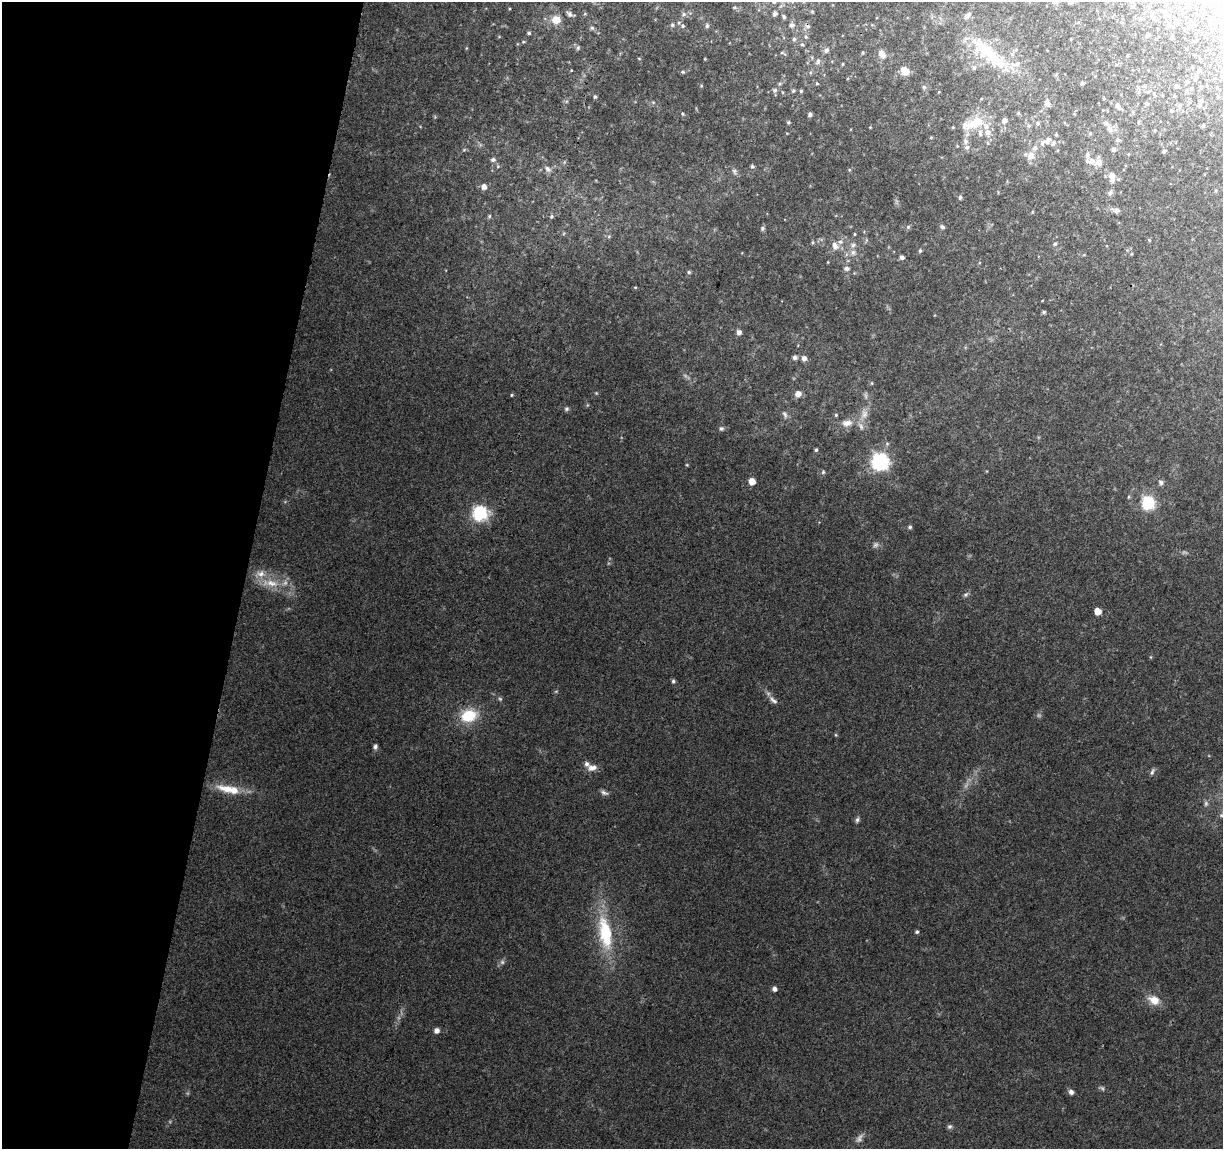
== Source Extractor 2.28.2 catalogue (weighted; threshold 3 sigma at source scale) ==
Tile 9 of 4 x 4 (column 1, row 3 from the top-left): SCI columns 1-1221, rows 1372-2518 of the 4891 x 5096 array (HDU 1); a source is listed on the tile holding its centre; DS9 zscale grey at full resolution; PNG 1225 x 1151 px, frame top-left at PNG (2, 2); no overlay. Shown black and unused: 20% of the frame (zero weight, under 3 of 4 exposures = <1% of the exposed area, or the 3 px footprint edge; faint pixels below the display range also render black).
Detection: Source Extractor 2.28.2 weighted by HDU 2 'WHT'; one run over the whole footprint, this tile lists its part. Background 0.0914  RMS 0.0061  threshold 0.0273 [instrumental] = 3 sigma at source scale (4.5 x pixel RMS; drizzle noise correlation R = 1.50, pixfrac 1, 0.0396/0.0396 arcsec/px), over >= 5 px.
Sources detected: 199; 11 too faint to see at this stretch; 1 cosmic-ray / hot-pixel residue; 1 long thin detection or spike segment (spike, bleed or trail) — not listed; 23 inside a brighter listed object's ellipse — not listed separately; the other 163 listed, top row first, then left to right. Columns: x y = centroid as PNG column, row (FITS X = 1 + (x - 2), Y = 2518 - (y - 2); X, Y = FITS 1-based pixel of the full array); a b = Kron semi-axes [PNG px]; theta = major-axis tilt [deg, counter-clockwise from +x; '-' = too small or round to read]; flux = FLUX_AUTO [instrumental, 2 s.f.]
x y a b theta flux
1070 2 7 4 -9 1.1
1130 2 6 5 - 0.85
1188 5 8 6 -59 1.6
734 7 5 4 - 0.67
1217 8 5 4 - 0.81
812 11 5 4 - 0.64
570 14 8 5 -30 2.1
585 14 5 3 - 0.61
684 14 7 6 - 1.6
775 14 6 5 - 1.9
784 16 6 4 -53 1.1
967 16 11 6 38 2.5
1153 17 10 6 -71 2.2
556 20 9 8 - 8
1176 21 12 6 -56 2.4
672 25 6 5 - 1.2
791 25 7 7 - 2.3
1169 25 7 7 - 2.3
683 26 6 5 - 1.2
707 26 6 5 - 1.2
592 28 6 5 - 1.2
529 33 5 4 - 0.95
1148 35 7 4 52 0.99
806 37 6 5 - 1.2
1172 37 5 4 - 0.86
794 39 5 5 - 1.3
1071 39 3 2 - 0.39
1221 39 5 3 - 0.63
802 44 6 4 -61 1.1
466 48 5 3 - 0.54
578 48 6 5 - 1.1
826 50 7 6 - 2.2
783 53 9 3 -30 0.79
863 53 5 4 - 0.74
882 54 11 8 -54 4.9
1127 56 5 3 - 0.56
992 57 66 20 -39 40
639 58 5 3 - 0.49
705 59 4 3 - 0.46
818 61 9 7 77 2.3
843 64 5 3 - 0.56
1192 67 4 4 - 0.6
1148 70 4 3 - 0.44
905 71 6 6 - 12
1199 71 7 4 45 1.1
683 72 6 4 -6 0.94
811 72 5 3 - 0.79
1056 75 6 3 21 0.69
1187 82 5 5 - 0.87
817 83 5 4 - 0.65
1082 83 5 4 - 1.3
1176 86 5 4 - 1.5
924 87 6 6 - 1.2
775 90 6 6 - 1.5
793 91 6 5 - 1
801 91 4 4 - 0.93
1186 91 7 6 - 1.6
782 92 5 3 - 0.61
1139 92 7 4 89 1.3
1174 96 5 4 - 0.69
595 97 5 5 - 1
1201 101 8 6 64 1.9
653 102 6 4 -18 0.78
1047 103 8 6 -70 2.7
1147 104 7 6 - 1.4
1180 105 7 6 - 1.5
1118 106 12 7 -54 3
1171 111 6 5 - 0.95
683 114 5 3 - 0.65
810 114 4 4 - 1.8
788 122 5 5 - 0.95
1139 122 7 3 81 0.72
973 123 37 15 18 18
1038 123 6 5 - 1
1203 125 4 4 - 1.2
870 127 3 2 - 0.44
1110 129 15 7 -66 4
1090 133 5 4 - 0.82
931 138 5 3 - 0.53
1048 140 13 8 45 3.9
965 141 9 7 -86 2.9
988 143 6 4 -88 0.9
1035 148 9 7 51 2.9
1113 149 6 5 - 1.7
464 150 6 4 2 0.81
1164 151 4 4 - 1
1128 154 5 3 - 0.47
1031 156 9 8 - 5.8
493 160 7 6 - 1.6
1091 161 13 7 -1 3.9
564 162 6 4 71 0.81
498 166 5 4 - 0.78
752 166 6 5 - 1.1
548 169 11 7 -40 3
735 171 9 7 -73 1.9
1112 175 8 8 - 3.9
484 187 6 6 - 3.6
1110 193 8 6 72 1.6
960 198 5 5 - 1.3
897 201 10 3 -69 1.2
1116 210 12 7 -7 2.6
489 216 6 4 48 0.93
552 216 5 5 - 1.2
908 227 6 5 - 1.2
942 227 7 5 -37 1.5
762 228 5 5 - 1.3
855 234 4 4 - 0.58
609 236 6 5 - 0.97
1149 240 5 4 - 0.68
813 242 6 4 -90 0.75
1055 244 7 5 44 1.2
835 246 12 8 -72 4.2
920 251 6 4 89 1
853 252 9 8 - 3.1
902 257 5 5 - 2
846 268 8 6 -1 1.9
689 272 5 4 - 1
635 287 5 3 - 0.57
1044 312 5 4 - 0.89
739 332 6 5 - 2.5
795 357 5 5 - 2.1
804 358 6 5 - 3.3
872 383 6 4 -90 0.61
596 393 5 4 - 0.67
798 394 7 6 - 4
511 395 4 4 - 0.71
567 409 6 6 - 1.3
785 414 11 5 -62 1.9
864 414 18 9 84 6.4
836 415 5 4 - 0.78
847 423 15 10 5 6
721 428 6 6 - 1.4
816 450 4 4 - 1.1
880 462 7 7 - 200
687 465 4 3 - 0.56
823 472 6 5 - 1.1
752 481 5 5 - 7.4
1161 483 7 7 - 1.9
1148 503 7 6 - 88
480 513 7 7 - 130
910 527 5 5 - 1.3
875 545 9 7 57 1.9
272 583 23 11 -7 12
966 595 8 6 38 1.4
1098 611 5 5 - 7.4
673 681 6 5 - 1.3
773 700 16 6 -41 3.1
469 716 20 14 16 21
836 735 5 3 - 0.62
375 746 7 6 - 1.6
592 768 13 8 10 4.7
1152 772 10 5 65 1.5
227 789 32 11 -15 14
604 792 11 5 -24 2
1222 815 9 6 13 2.6
857 820 8 5 68 1.5
917 932 5 4 - 1.1
605 933 47 17 -80 42
774 989 5 5 - 2.6
1154 1000 15 11 -27 8.3
437 1030 5 5 - 3.6
1071 1092 6 5 - 2.5
950 1127 7 6 - 1.3
Isophote crosses this tile's border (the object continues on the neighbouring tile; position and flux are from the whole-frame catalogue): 4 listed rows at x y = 1070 2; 1130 2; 1188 5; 1222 815